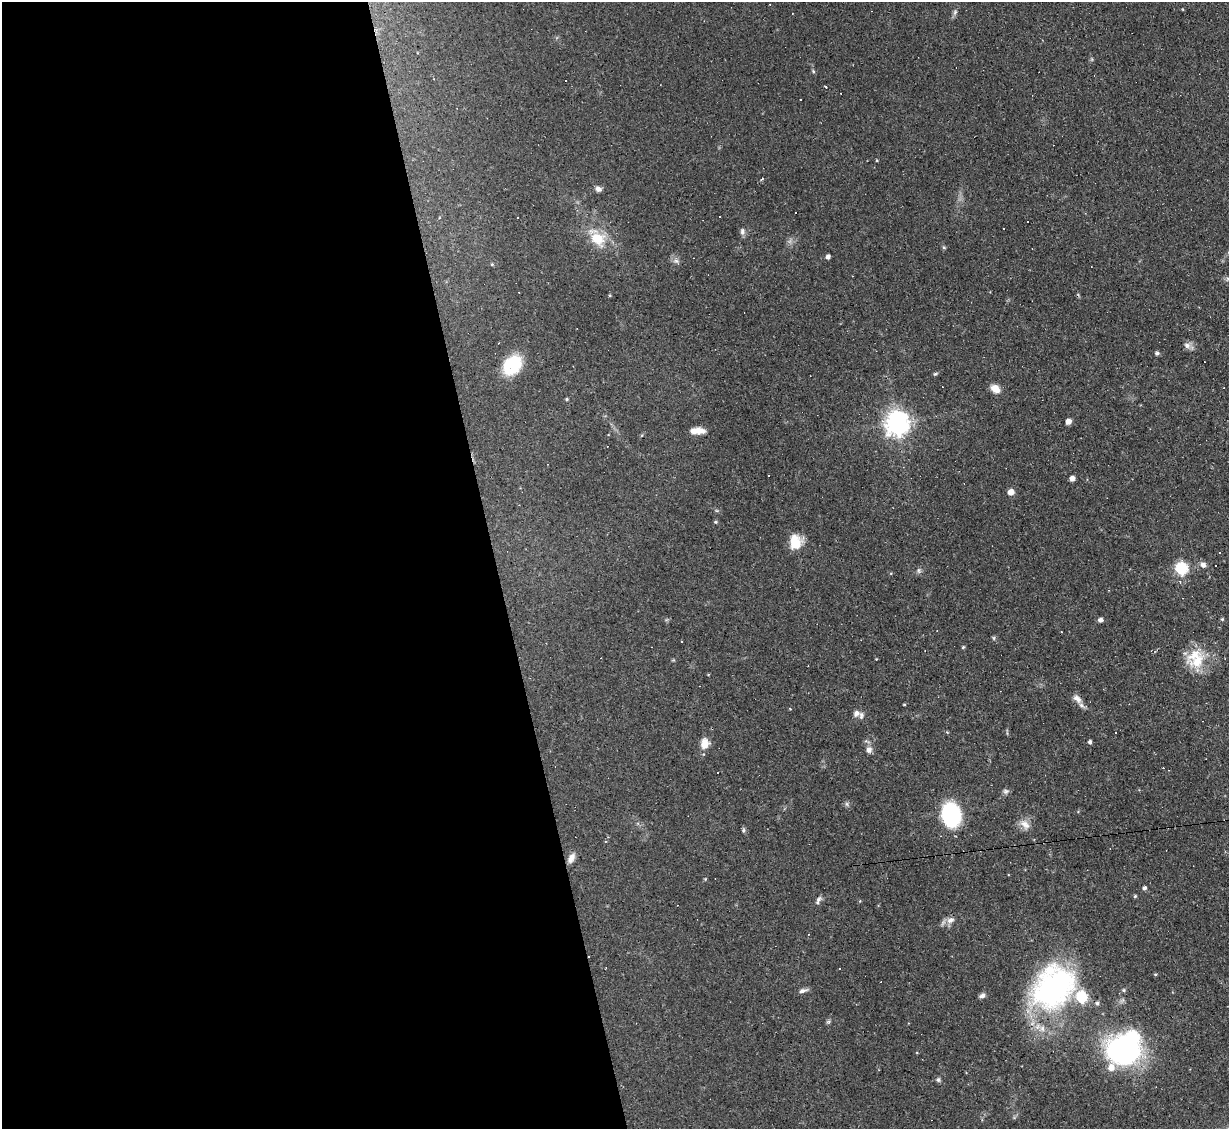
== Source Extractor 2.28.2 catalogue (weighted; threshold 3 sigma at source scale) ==
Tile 9 of 4 x 4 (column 1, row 3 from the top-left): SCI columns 1-1227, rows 1374-2500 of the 4909 x 4884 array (HDU 1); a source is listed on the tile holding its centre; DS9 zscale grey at full resolution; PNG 1231 x 1131 px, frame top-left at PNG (2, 2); no overlay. Shown black and unused: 40% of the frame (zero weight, under 2 of 3 exposures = <1% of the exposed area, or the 3 px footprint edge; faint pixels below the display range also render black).
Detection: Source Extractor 2.28.2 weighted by HDU 2 'WHT'; one run over the whole footprint, this tile lists its part. Background 0.067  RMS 0.0045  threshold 0.0204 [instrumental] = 3 sigma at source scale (4.5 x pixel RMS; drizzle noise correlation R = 1.50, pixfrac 1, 0.05/0.05 arcsec/px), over >= 5 px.
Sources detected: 87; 1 inside a brighter object's white glare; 20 cosmic-ray / hot-pixel residue — not listed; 4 inside a brighter listed object's ellipse — not listed separately; the other 62 listed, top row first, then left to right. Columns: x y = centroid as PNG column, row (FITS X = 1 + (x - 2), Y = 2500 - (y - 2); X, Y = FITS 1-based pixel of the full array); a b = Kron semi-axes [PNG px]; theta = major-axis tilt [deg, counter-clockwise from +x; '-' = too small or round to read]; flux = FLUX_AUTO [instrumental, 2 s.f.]
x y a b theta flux
955 12 8 5 60 1.1
813 71 5 4 - 0.56
825 86 3 3 - 1.3
800 99 2 2 - 0.36
763 178 4 2 - 0.43
598 189 7 5 -28 1.9
742 232 9 6 -86 1.4
597 239 21 17 -27 12
944 248 5 4 - 0.6
828 257 4 4 - 1.6
676 261 9 6 -9 1.4
492 264 5 4 - 0.5
609 295 5 3 - 0.47
1187 345 10 6 7 1.9
1157 353 4 4 - 1.1
512 365 24 18 50 17
935 374 6 4 29 0.62
995 389 11 8 -40 4.1
567 399 4 4 - 0.47
1068 421 5 4 - 3.5
897 423 8 8 - 380
697 431 15 6 1 4.8
1072 478 5 4 - 2.4
1011 492 5 5 - 4.3
715 522 5 4 - 0.66
796 542 17 14 89 8.6
1203 565 8 7 - 1.8
1216 566 3 3 - 5.8
1181 568 6 6 - 53
919 571 6 6 - 0.97
1222 619 5 4 - 0.53
1100 620 5 5 - 1.6
994 638 6 4 -90 0.6
681 641 3 2 - 0.46
963 647 5 4 - 0.54
1196 659 26 24 79 15
1077 699 13 8 -44 2.6
904 704 4 3 - 0.42
856 713 8 7 - 1.7
947 732 4 4 - 0.41
866 741 9 4 -25 0.8
1090 742 4 4 - 0.99
705 744 13 10 81 4.6
869 750 8 7 - 2.1
1006 791 8 7 - 1.2
847 804 7 4 -71 0.82
951 815 16 12 -79 60
1025 824 16 10 -48 3.7
743 830 6 5 - 0.74
571 858 13 7 61 2.9
1144 888 4 4 - 1.2
1135 896 4 4 - 0.59
818 900 12 5 62 1.3
950 920 11 8 23 2.7
589 956 3 2 - 5
1053 987 57 44 47 94
803 990 12 5 15 1.6
982 996 7 5 14 1.5
1097 1003 6 5 - 0.93
828 1022 7 4 18 0.68
1123 1051 26 21 -6 110
938 1080 7 5 77 0.86
Overlapping masked pixels (flux is a lower limit): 1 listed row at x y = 589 956